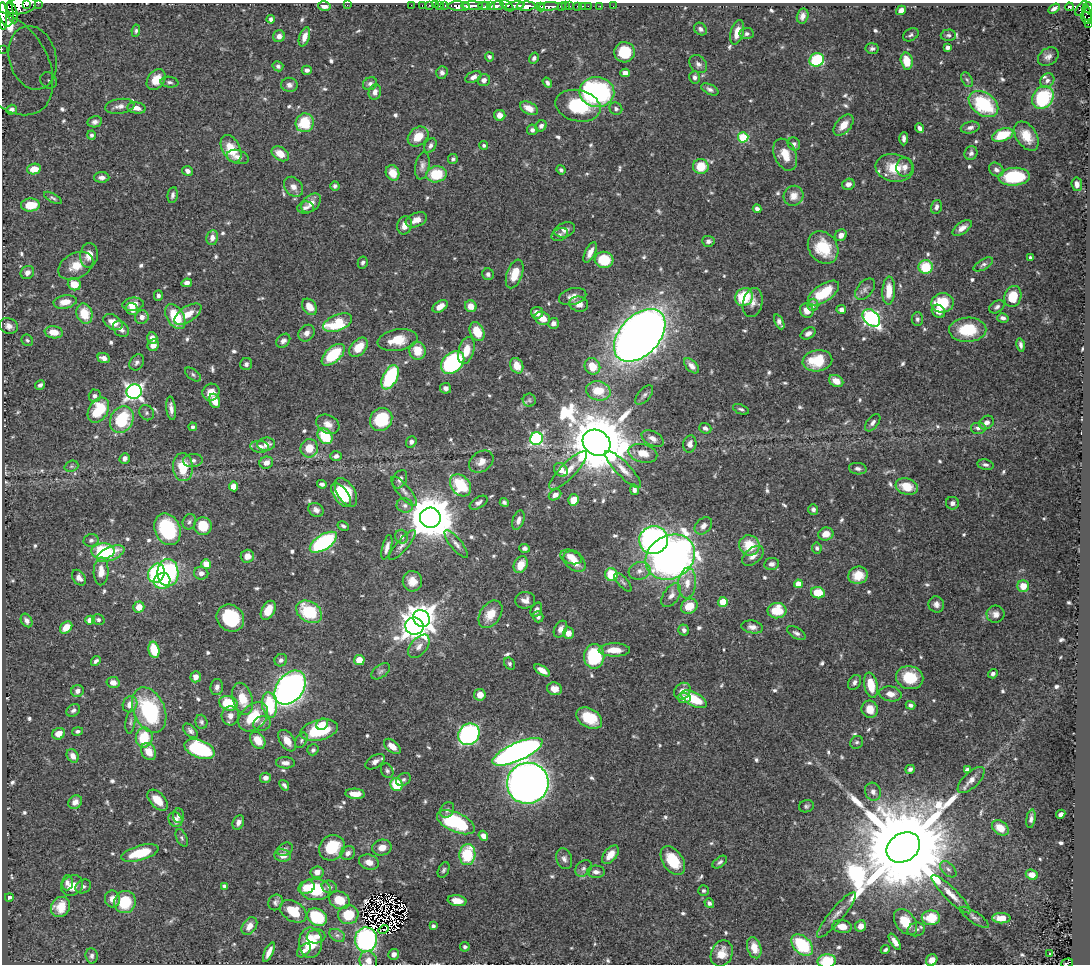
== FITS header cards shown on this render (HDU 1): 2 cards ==
NAXIS1  =                 1088
NAXIS2  =                  962

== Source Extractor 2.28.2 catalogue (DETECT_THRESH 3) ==
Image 1088 x 962 px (HDU 1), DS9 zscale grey, 1 PNG px = 1 image px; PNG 1092 x 966 px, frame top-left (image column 1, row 962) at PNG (2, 3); each listed source drawn as its Kron ellipse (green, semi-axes under 4 px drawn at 4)
Background 0.588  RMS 0.014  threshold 0.0428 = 3 sigma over >= 5 px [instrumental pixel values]
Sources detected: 717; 8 with non-positive FLUX_AUTO (blend fragments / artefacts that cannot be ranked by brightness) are neither listed nor drawn; of the other 709, the 500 brightest by FLUX_AUTO listed and drawn (209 fainter detections omitted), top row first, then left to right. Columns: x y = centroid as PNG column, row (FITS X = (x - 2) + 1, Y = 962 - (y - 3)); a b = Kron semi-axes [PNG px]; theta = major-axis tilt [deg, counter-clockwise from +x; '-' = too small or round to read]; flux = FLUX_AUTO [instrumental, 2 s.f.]
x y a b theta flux
27 3 4 2 - 210
38 3 2 2 - 14
347 5 2 2 - 21
411 5 2 2 - 5.9
422 5 2 2 - 8.2
429 5 2 2 - 11
435 5 2 2 - 13
439 5 3 3 - 6.2
21 6 15 8 10 1200
324 6 6 4 -15 5.9
445 6 3 2 - 19
459 6 11 4 -3 940
472 6 11 3 0 800
484 6 6 4 2 100
490 6 4 3 - 95
496 6 8 3 9 430
507 6 7 4 -37 240
515 6 9 4 7 340
526 6 9 4 3 1100
549 6 10 3 4 570
561 6 3 3 - 27
566 6 3 2 - 13
569 6 3 2 - 35
578 6 3 3 - 25
583 6 3 2 - 8.3
588 6 2 2 - 6.1
600 6 2 2 - 4.4
613 6 2 2 - 4.5
466 7 3 2 - 130
541 7 4 2 - 17
1069 7 4 3 - 73
1054 8 6 3 33 3.5
1081 8 8 4 57 9.6
1088 8 6 2 -80 160
5 9 18 8 -78 2100
901 10 5 4 - 6.7
12 13 11 5 -76 530
1087 13 8 4 -75 77
3 16 14 4 -87 1000
803 16 7 5 77 5.2
1087 18 6 5 - 130
271 19 4 4 - 2.5
1088 24 3 2 - 12
700 29 7 5 -45 3
136 31 6 4 80 2.1
737 32 12 6 74 12
747 34 7 5 4 2.9
911 35 8 6 31 2.4
948 35 7 6 - 2.6
279 36 6 5 - 5.1
304 37 10 5 71 7.5
947 47 4 4 - 3.9
872 48 6 5 - 2.7
2 49 2 2 - 6.8
624 52 10 10 - 33
489 57 5 4 - 2.5
1048 57 11 8 32 5.1
33 58 32 23 -75 51
534 58 6 4 57 2.5
817 60 7 6 - 67
907 61 8 6 -78 22
9 63 57 37 -58 72
698 64 10 8 -49 4.2
278 66 5 5 - 2.5
307 70 5 4 - 3.5
442 72 6 5 - 3.5
625 73 5 4 - 7.7
473 77 9 5 25 4.7
695 77 6 5 - 3.2
48 80 9 7 -43 4.5
156 80 11 8 54 16
484 80 6 6 - 4.6
967 80 8 5 -61 2.3
1047 81 8 6 48 4
169 82 9 5 -8 2.9
547 83 5 3 - 2.7
370 84 7 6 - 3.3
289 85 8 7 - 3.9
710 89 9 5 -27 3.5
375 92 8 6 78 4.6
597 92 17 15 -2 200
1043 98 12 10 52 78
983 104 16 11 -35 74
120 106 15 7 8 6.5
578 106 23 15 -13 48
137 108 9 5 -7 6.8
529 108 9 6 -28 9.9
616 109 6 6 - 2.8
11 110 5 4 - 3
500 115 6 5 - 6.6
95 122 7 5 10 3.7
305 123 9 9 - 35
844 125 12 7 49 12
541 126 6 5 - 3.7
970 127 9 5 12 3.8
920 128 5 4 - 4.5
532 130 5 5 - 3.2
92 135 4 4 - 2.2
1003 135 11 6 20 34
418 136 11 8 40 18
1026 136 16 10 -57 19
743 137 5 5 - 67
904 139 6 4 87 3.5
794 144 7 6 - 3.6
430 145 8 5 61 3.5
484 145 4 4 - 2.1
231 149 15 8 -63 25
971 153 7 6 - 3.2
280 154 9 6 -35 14
785 155 17 10 -67 18
238 157 11 7 -16 5.2
453 159 5 4 - 2.2
422 166 14 7 79 4.8
701 166 8 7 - 22
905 167 9 8 - 5.8
895 168 19 14 -9 25
34 169 7 5 10 12
561 170 5 4 - 2.3
996 170 8 6 -38 4.4
188 171 5 5 - 3.7
393 173 8 6 -63 14
436 174 10 8 10 38
102 177 7 5 0 4.1
1014 177 16 9 3 64
848 184 6 5 - 4.6
1077 184 7 5 -83 5.8
335 186 4 4 - 2.6
293 187 11 8 -49 7.1
172 195 8 5 81 3.2
793 196 10 9 - 10
53 198 10 4 -30 2.3
311 203 11 7 42 8.4
30 205 9 6 5 24
936 207 7 5 75 3.4
305 208 8 6 7 3.6
757 209 4 4 - 3.4
416 220 11 7 22 8.5
405 225 9 7 72 9.3
962 228 11 5 35 6.5
565 230 10 7 19 5.7
560 234 8 6 26 2.7
841 235 6 5 - 6.7
212 238 7 6 - 6.4
708 241 6 5 - 3.2
823 248 17 14 -54 36
590 252 11 5 64 7.4
89 255 12 9 82 11
1030 258 4 3 - 2.1
604 260 9 8 - 33
363 263 6 5 - 2.4
983 264 11 5 29 3
76 266 18 12 27 16
926 267 7 7 - 34
27 272 7 6 - 5.2
488 274 6 5 - 3.3
515 274 15 8 70 21
187 283 5 4 - 4
74 284 7 6 - 18
865 289 12 7 50 4.5
889 291 14 6 87 19
823 293 18 8 34 35
158 296 5 4 - 2.6
1013 296 10 8 74 27
573 297 14 8 15 7.7
744 297 9 8 - 43
65 302 12 6 10 12
753 303 15 9 77 7.2
943 303 11 9 8 37
133 304 10 6 7 11
579 304 9 7 -15 8.1
813 305 6 5 - 5.7
440 306 8 5 33 9.1
471 306 6 5 - 10
310 307 9 6 -50 13
997 307 8 5 34 3
132 309 6 5 - 7.8
841 310 5 4 - 4.7
807 311 7 6 - 9.6
938 311 7 6 - 8.2
537 313 6 6 - 7.5
84 314 10 8 -74 23
188 314 15 7 33 13
142 317 7 6 - 6.2
175 317 14 8 -58 34
542 318 8 6 -25 13
871 318 10 7 -46 200
1003 318 6 4 -15 3.5
917 319 7 5 89 2.4
113 322 10 7 -31 12
779 322 8 4 -64 3.7
338 323 15 8 22 55
553 323 5 5 - 5.2
9 326 9 7 -23 5.1
121 329 9 7 -49 5.9
968 330 19 12 1 37
54 332 9 6 -8 13
477 332 10 7 -64 21
306 333 9 7 48 5.5
808 333 8 5 30 4.7
640 335 31 20 47 1800
152 338 6 5 - 6.7
27 340 6 5 - 2.1
397 340 20 10 9 20
283 341 8 6 46 3.9
153 345 6 5 - 8.7
1021 345 7 4 -78 3
359 347 11 7 46 18
466 350 14 7 73 16
417 351 9 8 - 17
333 355 14 7 42 49
104 358 6 4 -21 6
817 361 15 10 10 36
137 362 8 6 58 3.3
453 363 13 9 43 150
246 364 6 6 - 3.3
517 366 8 6 -65 15
592 366 8 7 - 20
691 366 9 5 -46 5.6
193 374 9 5 -38 2.4
390 377 13 7 63 82
836 381 7 5 -30 10
40 385 5 4 - 2.8
446 388 5 5 - 3.8
598 391 12 9 -14 21
134 392 7 7 - 350
211 392 9 8 - 11
644 395 12 6 49 3.2
95 396 6 6 - 3.1
529 400 6 6 - 2.2
215 401 7 5 -65 14
171 408 12 4 -84 5.5
741 409 8 4 -23 2.2
98 410 13 9 59 44
147 413 8 7 - 2.8
381 419 12 10 51 47
122 420 14 11 62 54
873 423 10 5 52 4
986 423 8 6 34 4.9
328 424 12 9 -28 8.1
193 427 4 4 - 2.2
705 428 6 5 - 3.4
978 428 8 6 0 4.2
325 436 8 6 -53 42
653 438 12 7 -30 7.1
536 439 6 6 - 130
411 442 6 5 - 3.4
596 443 14 12 -36 8200
266 444 9 6 7 6.5
690 444 8 6 80 5.2
260 447 9 6 -7 6.2
309 448 9 8 - 17
643 453 15 9 -14 13
336 456 6 4 4 3.4
125 458 6 5 - 4.3
193 461 10 6 7 3.7
481 462 13 9 35 8.4
266 463 7 6 - 5.6
986 465 8 5 -11 2.8
71 466 7 5 20 2.3
183 467 14 10 -88 27
623 469 25 7 -46 10
858 469 9 5 -9 3.4
561 470 7 6 - 8.4
568 470 25 7 45 13
400 479 10 6 62 4.7
322 484 5 3 - 3.2
460 485 12 9 -51 48
233 486 5 4 - 9.1
907 486 11 8 -19 19
634 490 5 4 - 3.8
404 491 18 6 -51 6
346 492 16 8 -58 29
341 495 14 7 -55 26
555 495 7 5 34 5.7
574 500 6 5 - 14
504 502 5 4 - 2.2
478 503 10 5 31 4
952 503 6 6 - 3.5
405 505 8 7 - 4.3
813 509 5 5 - 3.1
316 510 8 6 -31 4.3
430 518 10 10 - 4500
518 520 10 5 72 4.8
189 522 8 6 66 2.8
203 526 9 8 - 23
343 526 6 4 -29 2.3
703 526 10 7 44 5.6
167 529 16 12 -66 75
826 534 8 6 14 11
402 537 7 6 - 3.5
91 540 7 6 - 2.8
653 540 14 14 - 230
323 542 15 7 33 120
456 544 17 5 -51 4.9
402 545 19 5 49 5.3
749 545 10 10 - 25
387 547 13 4 76 5.2
525 548 5 4 - 3
817 548 5 5 - 2.7
103 551 11 7 2 71
111 554 15 6 22 14
247 556 7 6 - 9
753 556 12 7 40 7.2
571 557 11 7 -17 9.7
670 557 26 21 30 660
575 562 12 8 -39 12
206 564 5 5 - 14
772 564 7 6 - 3.5
521 565 9 6 63 13
101 571 14 7 88 13
639 571 11 8 18 6.4
156 573 10 8 64 77
168 573 14 10 -89 120
201 573 7 6 - 5
611 575 6 6 - 39
858 575 10 8 17 15
79 578 8 6 -54 5.3
162 581 8 7 - 30
412 581 10 9 - 11
623 582 12 5 -48 2.5
687 583 15 8 85 11
798 584 4 4 - 16
1023 586 6 6 - 14
818 593 7 5 -9 21
671 595 13 8 56 6.5
525 600 10 8 6 6.5
723 602 5 5 - 18
936 604 8 7 - 4.8
689 606 9 7 30 20
139 607 5 5 - 11
268 610 10 6 62 15
536 610 8 5 62 4.5
777 611 9 7 7 29
309 612 14 10 -33 52
490 614 15 10 56 19
996 614 9 8 - 5.6
538 617 5 5 - 3
230 618 14 13 - 54
421 618 9 7 -41 1200
90 620 4 4 - 12
98 620 6 5 - 2.6
27 621 7 5 -58 4.2
414 626 9 8 - 870
66 627 7 5 45 13
752 627 11 6 -10 5.2
560 629 9 6 62 6.8
684 630 5 5 - 3.4
568 633 5 5 - 9.6
796 633 10 5 -29 3.2
419 646 13 8 50 6.8
154 650 8 5 -77 29
614 650 16 6 0 14
594 656 12 10 89 79
281 660 6 6 - 3.2
359 660 5 5 - 14
96 661 5 4 - 2.7
510 664 6 5 - 2.2
542 670 9 4 -32 8.7
381 671 11 6 36 3.5
993 674 5 4 - 2.9
196 677 5 5 - 6.2
910 678 14 11 -11 31
113 682 6 5 - 7.1
854 682 8 6 57 3.4
871 685 13 6 -79 22
217 687 8 6 81 4.3
290 688 19 13 52 610
554 689 7 6 - 8.4
77 691 6 6 - 4.6
682 691 9 7 47 7.7
890 694 11 7 -10 7.4
480 695 5 5 - 10
684 698 6 5 - 5.2
243 699 16 9 -73 19
694 699 14 6 -28 35
228 703 9 7 -17 35
130 704 8 7 - 8.6
270 705 13 7 -81 45
910 705 5 4 - 3.3
870 709 9 8 - 13
73 710 7 5 34 2.9
149 710 24 15 -66 100
230 716 9 8 - 6.7
253 717 17 12 43 32
589 718 14 9 -30 26
130 722 12 5 83 2.5
201 722 7 6 - 2.4
262 723 9 7 16 4
322 724 6 5 - 8.1
319 730 19 10 13 59
77 731 5 4 - 2.3
190 731 8 5 -45 3.2
59 734 6 5 - 9.6
469 734 11 10 - 220
144 738 10 8 83 34
258 740 9 6 -52 16
301 740 8 5 61 2.6
287 741 12 7 -56 10
857 742 7 6 - 2.2
392 746 10 5 -39 9.3
200 749 16 9 -21 94
313 750 5 5 - 2.5
149 752 9 7 -58 15
517 752 27 9 24 490
73 756 7 5 -60 6.8
375 762 11 6 33 5.6
285 763 9 5 -3 4.7
910 769 5 4 - 3
967 770 4 4 - 2.9
387 771 8 6 -62 2.4
265 778 5 5 - 4.8
403 779 8 5 32 2.5
971 780 17 7 44 7.3
528 783 21 20 - 940
284 785 6 3 -52 2.5
396 785 6 6 - 39
873 792 9 7 -66 4.8
355 794 10 5 -4 9.6
158 800 12 7 -47 15
75 802 7 6 - 5.4
806 806 7 6 - 2.3
447 810 8 6 55 3.2
1061 814 5 4 - 4
178 816 7 5 -85 3.5
1031 819 9 4 80 3.4
175 820 8 6 -56 6.6
238 822 7 5 65 5
456 822 20 9 -24 88
1000 828 9 6 -36 15
483 836 5 4 - 6.9
182 838 9 5 -65 2.3
903 847 18 14 32 35000
332 848 14 12 44 40
382 848 10 8 11 9.3
285 849 8 6 28 2.8
140 853 19 7 15 36
348 853 7 6 - 5
283 855 8 6 -8 8.3
467 855 10 8 84 45
610 855 11 6 50 12
564 859 10 7 -71 4.4
673 861 16 10 -55 32
369 862 10 7 -19 8.1
720 862 8 5 36 2.8
583 868 9 7 44 3.4
948 869 10 6 -45 3.5
444 870 8 5 64 2.2
317 872 6 6 - 7
596 872 9 6 -2 4.2
1032 875 6 5 - 7.7
67 883 7 5 86 4
72 886 12 9 38 13
83 886 8 6 28 3
224 886 4 4 - 2.4
307 887 8 6 23 11
329 887 8 6 -13 2.6
315 889 15 11 -3 47
703 891 5 5 - 2.1
951 894 26 6 -44 12
9 897 4 3 - 2.6
112 899 8 7 - 7.9
340 900 11 8 -26 21
457 901 9 5 -7 11
125 902 11 10 - 39
275 902 8 7 - 3.1
709 903 5 4 - 3.1
61 907 10 9 - 15
293 911 14 9 -33 26
348 915 10 9 - 26
836 915 29 7 50 9.4
317 917 10 8 -33 50
974 917 17 5 -34 4.1
931 918 9 7 2 29
1001 918 9 5 -1 12
905 922 14 9 -53 23
249 926 10 6 56 8.4
433 926 4 3 - 3.1
861 926 6 5 - 8.3
842 927 10 6 -9 11
383 929 5 2 - 2.9
916 929 9 6 14 3.2
337 935 8 5 -28 3.1
316 936 9 7 9 6.2
366 940 12 11 - 190
895 942 9 4 -56 6
310 943 15 11 -88 28
802 945 13 8 -46 68
465 947 5 5 - 2.3
754 948 11 7 -73 13
304 950 8 5 45 3.5
885 950 5 3 - 2.1
269 952 10 4 65 6.3
722 953 13 10 67 14
394 954 5 5 - 5.1
1050 954 3 3 - 2.2
92 956 7 6 - 3.1
932 960 6 5 - 7.2
368 961 10 8 -71 7.2
827 961 9 6 8 31
1067 963 6 3 16 39
At the frame edge (FLAGS 8, measured only in part): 14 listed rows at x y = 27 3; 38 3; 21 6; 1088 8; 5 9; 3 16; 1087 18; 1088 24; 2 49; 9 63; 932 960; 368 961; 827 961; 1067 963
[209 fainter detections neither listed nor drawn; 8 non-positive-flux detections neither listed nor drawn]